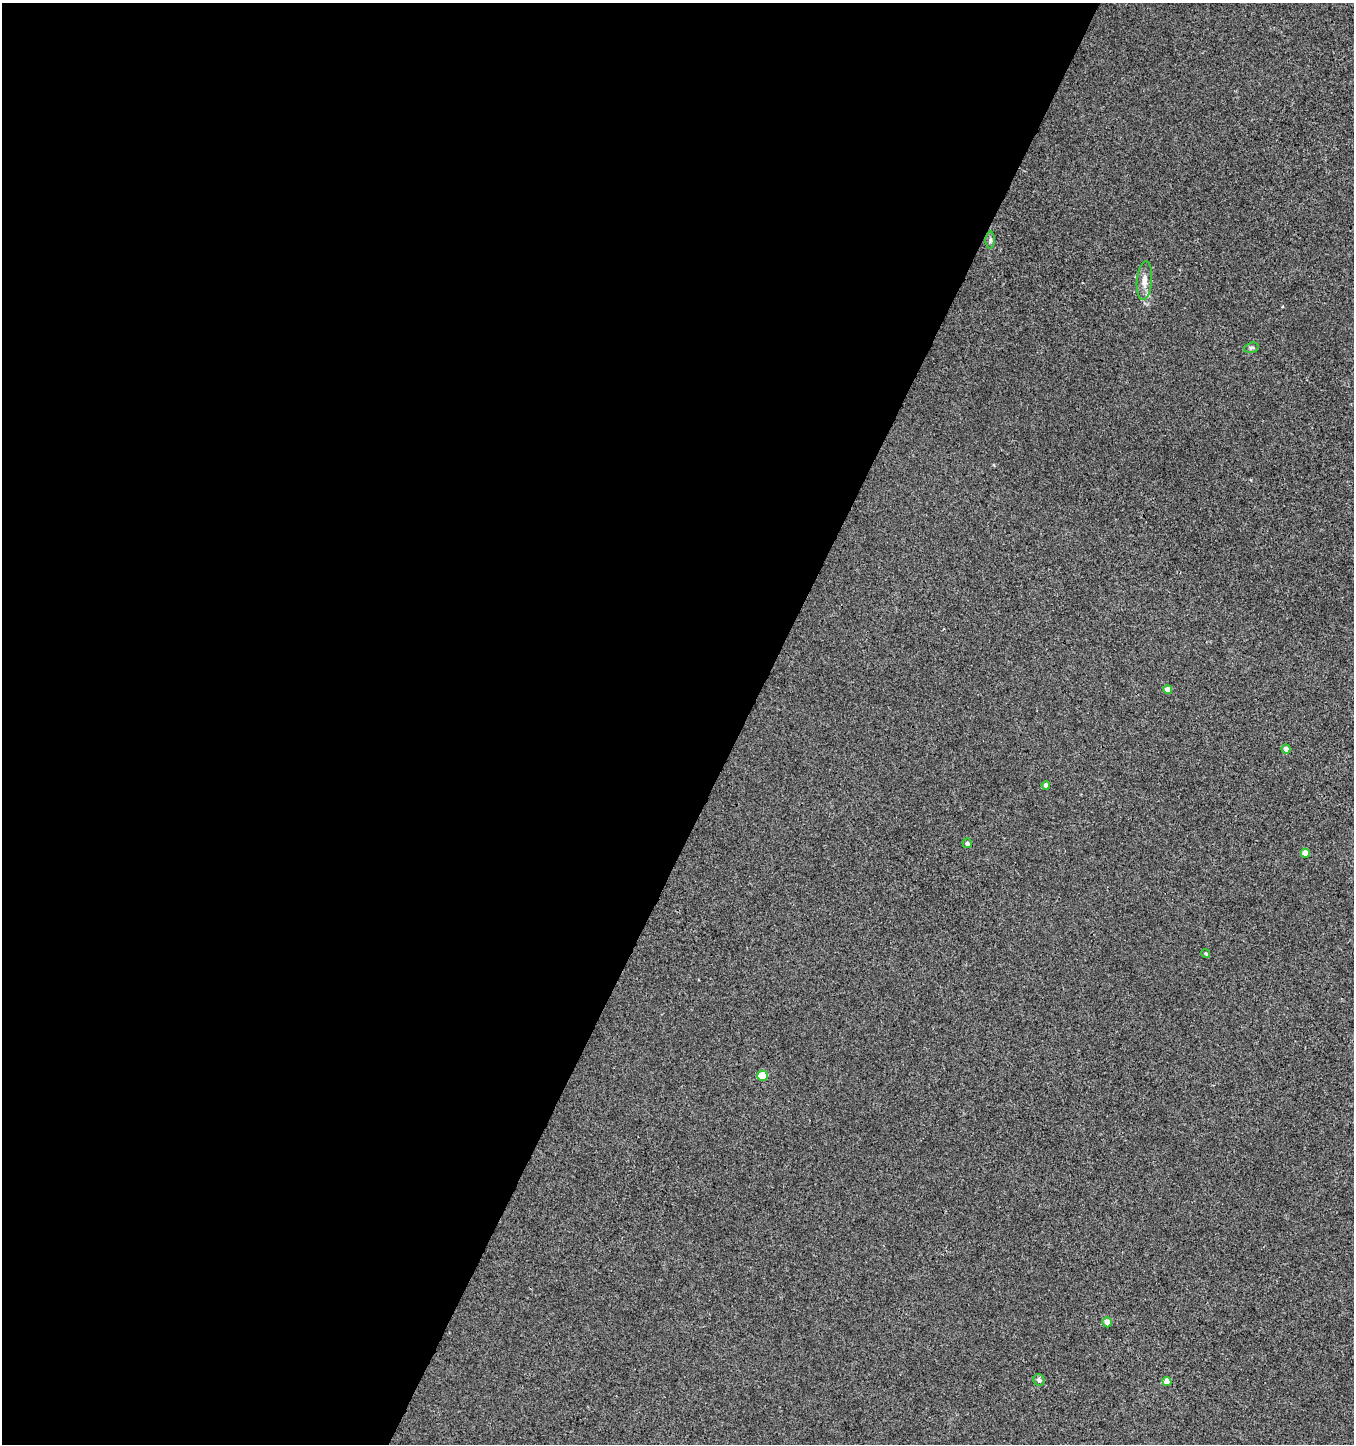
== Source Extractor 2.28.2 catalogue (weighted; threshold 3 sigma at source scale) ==
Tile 5 of 4 x 4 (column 1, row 2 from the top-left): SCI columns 266-1617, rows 2886-4327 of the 5869 x 5776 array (HDU 1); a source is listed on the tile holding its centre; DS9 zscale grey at full resolution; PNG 1356 x 1446 px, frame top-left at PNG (2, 3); each listed source drawn as its Kron ellipse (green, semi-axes under 4 px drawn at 4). Shown black and unused: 55% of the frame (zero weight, under 3 of 4 exposures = <1% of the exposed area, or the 3 px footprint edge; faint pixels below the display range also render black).
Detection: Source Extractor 2.28.2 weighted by HDU 2 'WHT'; one run over the whole footprint, this tile lists its part. Background 0.00105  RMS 0.0035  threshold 0.0159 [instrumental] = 3 sigma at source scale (4.5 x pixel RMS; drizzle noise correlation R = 1.50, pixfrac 1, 0.0396/0.0396 arcsec/px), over >= 5 px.
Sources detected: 14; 1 inside a brighter listed object's ellipse — not listed separately; the other 13 listed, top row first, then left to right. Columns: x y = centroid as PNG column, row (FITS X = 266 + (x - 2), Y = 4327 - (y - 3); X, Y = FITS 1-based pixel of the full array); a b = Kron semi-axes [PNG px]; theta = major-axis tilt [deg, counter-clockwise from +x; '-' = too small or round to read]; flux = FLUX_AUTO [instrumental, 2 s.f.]
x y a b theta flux
990 240 8 5 90 0.8
1144 281 19 7 85 2.8
1251 348 7 5 15 0.69
1168 689 5 4 - 2.1
1286 749 5 4 - 1.5
1046 785 4 4 - 1.2
967 843 5 4 - 0.89
1305 853 5 4 - 3.2
1206 954 4 3 - 0.51
763 1076 5 5 - 9.4
1107 1322 5 4 - 2.5
1039 1380 6 5 - 1.2
1167 1381 4 4 - 3